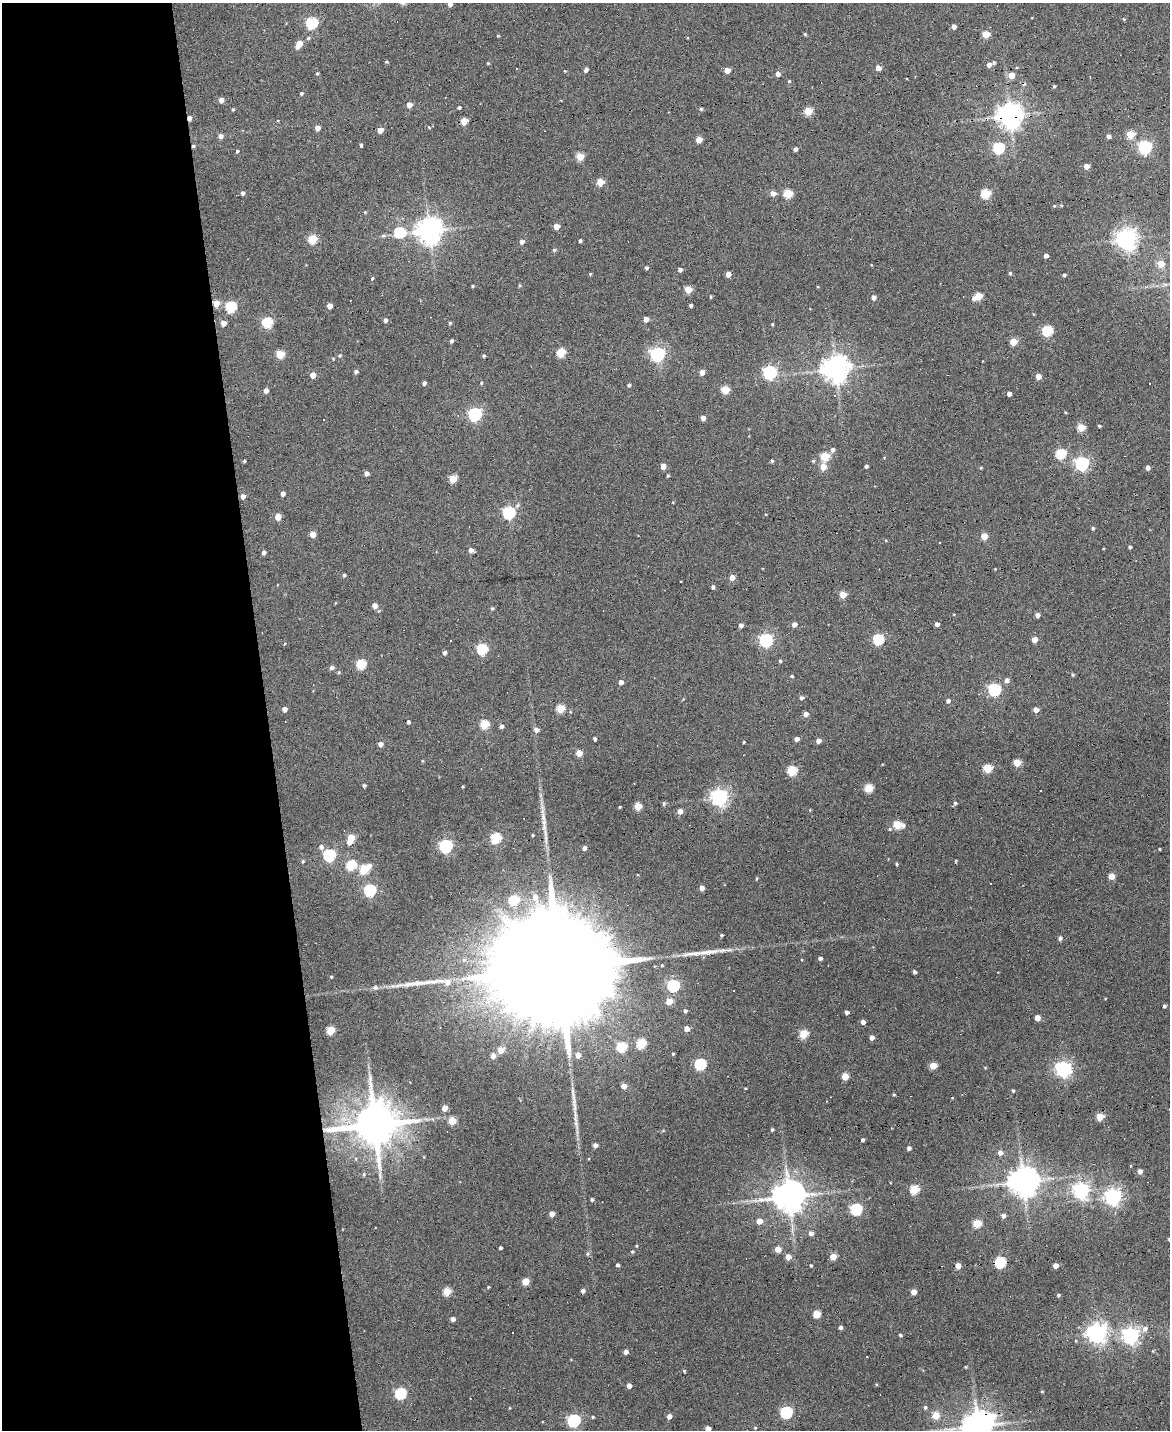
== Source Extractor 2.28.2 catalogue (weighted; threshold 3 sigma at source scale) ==
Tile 5 of 4 x 3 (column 1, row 2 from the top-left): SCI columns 1-1168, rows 1559-2986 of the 4673 x 4652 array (HDU 1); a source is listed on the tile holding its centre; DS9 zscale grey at full resolution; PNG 1172 x 1432 px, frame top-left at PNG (2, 3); no overlay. Shown black and unused: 23% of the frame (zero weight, under 3 of 6 exposures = <1% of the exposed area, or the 3 px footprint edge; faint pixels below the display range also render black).
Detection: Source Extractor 2.28.2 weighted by HDU 2 'WHT'; one run over the whole footprint, this tile lists its part. Background 0.137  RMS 0.0091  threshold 0.0372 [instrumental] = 3 sigma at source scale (4.09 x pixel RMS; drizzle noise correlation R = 1.36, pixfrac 0.8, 0.05/0.05 arcsec/px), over >= 5 px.
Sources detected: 339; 1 inside a brighter object's white glare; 17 cosmic-ray / hot-pixel residue — not listed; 2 inside a brighter listed object's ellipse — not listed separately; the other 319 listed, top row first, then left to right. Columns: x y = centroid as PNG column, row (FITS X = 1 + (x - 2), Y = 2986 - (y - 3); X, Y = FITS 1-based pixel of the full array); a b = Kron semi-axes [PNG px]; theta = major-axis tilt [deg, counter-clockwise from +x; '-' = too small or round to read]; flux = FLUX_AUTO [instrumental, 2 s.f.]
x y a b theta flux
450 4 4 4 - 4.1
1124 19 4 3 - 0.84
312 23 6 5 - 88
954 27 4 4 - 4
805 34 5 4 - 0.89
986 34 4 4 - 21
498 36 4 3 - 0.67
308 38 5 4 - 1.2
299 44 8 5 53 11
386 62 4 3 - 0.95
994 62 4 4 - 1.3
488 63 4 4 - 0.71
989 65 5 4 - 3.2
878 68 4 4 - 6.5
586 70 4 3 - 3
727 70 4 4 - 7.1
565 71 4 3 - 0.64
317 73 4 4 - 0.96
778 74 4 4 - 3.9
1011 75 4 4 - 11
789 81 4 4 - 1
1054 86 3 3 - 0.94
302 93 4 4 - 1.3
221 100 4 4 - 4.7
409 105 4 4 - 7.8
459 107 4 3 - 1.5
233 109 4 3 - 0.94
701 109 4 4 - 1.6
808 111 5 5 - 24
1010 116 7 7 - 910
464 121 5 5 - 13
429 127 5 4 - 0.93
318 128 4 4 - 6.1
380 130 4 4 - 8.6
1130 135 5 4 - 26
221 136 5 4 - 4.1
1109 136 4 4 - 2.5
699 140 4 4 - 9
193 146 4 4 - 1.3
361 146 4 3 - 4.9
1145 147 6 6 - 150
998 148 5 5 - 77
795 149 4 4 - 2.5
237 151 4 3 - 1.2
580 157 5 4 - 22
1086 166 4 4 - 6.6
600 182 5 5 - 16
243 193 4 4 - 2.4
773 193 5 4 - 6.1
986 193 5 5 - 43
788 194 5 5 - 30
1054 206 4 3 - 0.71
365 212 4 4 - 0.87
557 227 4 4 - 9.2
429 231 8 8 - 920
400 232 6 5 - 57
383 236 6 4 2 1.4
312 239 5 5 - 33
1126 239 7 7 - 500
580 241 3 3 - 1.7
522 242 5 4 - 3.3
554 250 4 4 - 1.3
1046 256 4 4 - 3.5
1161 264 5 5 - 14
646 268 3 3 - 1.7
680 270 4 4 - 3.1
1010 273 4 4 - 1.4
590 274 3 3 - 0.91
728 274 4 4 - 6
1064 275 4 3 - 1.4
372 279 4 3 - 1.1
520 285 4 3 - 1.1
472 286 4 3 - 0.98
688 290 5 4 - 17
978 296 5 5 - 21
711 297 3 3 - 0.97
873 298 4 4 - 4.1
973 299 4 4 - 2.3
216 304 5 5 - 11
691 305 3 3 - 1.7
330 306 4 4 - 6.1
231 307 6 5 - 67
646 319 4 4 - 5.3
385 320 5 4 - 2.3
223 323 4 4 - 5.5
267 323 5 5 - 53
450 323 4 4 - 1.1
772 324 3 3 - 0.85
1047 331 5 5 - 61
451 341 4 3 - 1.8
1013 342 5 4 - 18
561 353 5 5 - 31
280 354 5 5 - 27
657 354 6 6 - 200
340 356 5 5 - 1.2
484 356 4 3 - 1.3
835 369 8 8 - 1000
356 372 4 4 - 2.3
702 372 4 4 - 7.6
770 372 6 6 - 160
313 375 4 4 - 7.7
1038 376 4 4 - 6.9
424 383 4 3 - 2.4
481 383 4 4 - 1.2
629 385 4 4 - 1.5
725 390 5 5 - 26
266 391 4 4 - 4.5
1009 394 4 4 - 4.1
835 396 4 3 - 1.2
475 414 6 6 - 150
703 418 4 4 - 4.6
324 419 3 3 - 5
1099 426 3 3 - 1.3
1081 428 5 4 - 22
833 450 6 5 - 2.8
1061 454 5 5 - 49
825 457 5 5 - 33
244 461 3 3 - 1
772 461 4 3 - 1.3
813 461 4 4 - 1.1
1082 463 6 6 - 160
663 466 4 4 - 8.7
866 466 4 3 - 1.8
823 467 5 4 - 12
981 468 3 3 - 0.82
1148 468 4 4 - 3.4
366 473 4 4 - 3.8
668 476 4 3 - 0.93
453 479 5 4 - 21
283 494 4 4 - 3.2
243 496 4 4 - 4.8
673 502 3 3 - 0.64
509 513 6 5 - 110
765 514 4 2 - 0.59
278 517 5 4 - 9.7
1093 528 4 3 - 1.2
313 534 4 4 - 8.3
984 536 4 4 - 16
939 543 3 3 - 3.3
1130 547 3 3 - 1.8
471 550 4 4 - 4.2
264 553 4 4 - 2.5
344 575 4 4 - 1.3
732 578 4 4 - 6.7
713 587 4 3 - 2.1
843 595 5 4 - 15
375 606 5 5 - 6.1
492 608 4 4 - 1
1037 615 4 4 - 4.1
794 624 5 4 - 4.3
937 624 4 4 - 3.4
741 625 4 4 - 2.9
878 639 5 5 - 62
766 640 6 6 - 160
1035 640 5 4 - 6.6
284 644 4 3 - 0.63
482 649 5 5 - 64
445 653 4 4 - 2.5
780 661 4 4 - 1.1
361 664 5 5 - 49
332 667 5 4 - 2.7
339 672 5 4 - 1
1073 675 4 4 - 0.99
792 676 4 3 - 0.95
1007 680 5 5 - 3.3
621 682 4 4 - 4.5
994 689 5 5 - 110
801 698 4 4 - 2.3
948 701 4 4 - 2.6
285 709 4 4 - 3.8
560 709 5 5 - 23
1036 710 4 4 - 7.5
806 714 4 4 - 4.3
408 722 4 4 - 1.6
484 724 5 5 - 36
501 726 4 4 - 2.4
536 730 5 5 - 3.9
595 739 3 3 - 1.9
797 739 4 4 - 3.5
818 741 4 4 - 4.3
744 742 3 3 - 0.86
380 744 5 4 - 3.8
579 753 4 4 - 11
1017 763 5 5 - 18
988 768 5 5 - 34
792 771 5 5 - 48
364 786 4 3 - 1.7
462 787 3 3 - 0.85
869 788 5 5 - 31
719 797 6 6 - 340
664 803 4 4 - 1.5
955 803 4 4 - 1.3
620 807 3 3 - 0.75
638 807 5 4 - 21
810 810 4 3 - 0.67
680 811 5 4 - 5.9
544 825 19 6 -90 6.6
898 825 6 4 -9 32
532 835 3 2 - 0.81
351 838 5 4 - 19
496 838 5 5 - 59
446 846 6 6 - 150
321 847 6 6 - 2.9
584 848 4 4 - 4
1160 849 3 3 - 0.81
329 855 6 5 - 98
303 861 4 3 - 1.1
897 864 3 3 - 1.1
351 865 5 5 - 49
369 866 6 5 - 2.8
364 869 5 5 - 36
1111 876 5 4 - 12
702 888 4 4 - 5.3
370 890 6 5 - 100
535 898 11 8 -70 7
513 900 5 5 - 47
722 935 4 3 - 1
1060 938 4 4 - 2.9
820 958 4 3 - 2.4
560 968 74 21 4 70000
914 972 4 3 - 1.7
331 977 4 3 - 0.82
447 982 9 8 - 6.4
673 986 6 5 - 98
375 987 6 5 - 2.4
669 1002 5 4 - 12
1164 1006 3 3 - 1.7
685 1011 4 4 - 1.7
847 1012 4 3 - 2.7
1037 1018 4 4 - 7
863 1022 4 4 - 3.8
687 1029 4 4 - 7.1
330 1031 5 5 - 28
804 1034 5 5 - 30
872 1038 4 4 - 4.2
641 1043 6 5 - 31
622 1047 5 5 - 42
501 1050 5 5 - 8.6
673 1054 3 3 - 0.83
578 1055 5 4 - 6.3
493 1056 5 4 - 5.2
700 1064 5 5 - 76
933 1066 5 4 - 17
985 1067 5 3 - 0.69
1063 1069 6 6 - 270
845 1076 5 4 - 15
624 1086 4 4 - 6.6
1013 1091 4 3 - 1.1
894 1094 4 3 - 0.94
573 1096 25 4 -87 5.9
952 1098 4 2 - 0.52
445 1108 4 4 - 7.3
1100 1117 5 4 - 19
452 1121 5 5 - 21
576 1123 8 6 -65 2.4
375 1125 12 11 - 3900
772 1129 4 3 - 1.4
862 1140 3 3 - 1.8
595 1145 4 4 - 3.3
909 1148 4 4 - 2.8
1000 1153 5 5 - 4.1
1140 1171 5 4 - 3.8
364 1174 5 4 - 1.1
1023 1182 9 8 - 1400
915 1190 5 5 - 38
1081 1191 6 6 - 270
789 1196 9 9 - 1700
1113 1197 7 7 - 270
592 1199 4 4 - 1.5
856 1209 6 5 - 87
552 1214 4 4 - 5
1003 1216 4 4 - 3.5
759 1221 5 5 - 8
977 1224 5 4 - 29
811 1233 5 5 - 2.9
1169 1239 3 3 - 1.4
637 1246 4 3 - 0.66
500 1248 3 3 - 1.4
778 1249 5 4 - 9.5
632 1252 4 4 - 0.96
587 1254 5 5 - 1.3
788 1257 4 4 - 7.5
833 1257 4 4 - 14
1000 1262 6 5 - 56
617 1265 3 3 - 1.8
811 1265 4 3 - 0.94
958 1266 5 4 - 5.6
1055 1266 4 4 - 5.8
525 1281 5 4 - 17
488 1287 3 3 - 0.84
583 1291 4 4 - 2.6
447 1292 5 5 - 24
913 1292 4 4 - 7.4
1058 1295 4 4 - 1.3
816 1314 5 5 - 20
453 1319 4 4 - 3.7
840 1327 4 4 - 2.3
1145 1329 7 6 - 4.1
1097 1333 7 6 - 450
900 1335 4 4 - 1.3
1131 1336 6 6 - 290
1153 1351 4 4 - 0.83
626 1352 4 4 - 3.7
966 1367 3 3 - 0.81
684 1371 5 3 - 0.93
629 1386 4 4 - 4.2
1042 1391 5 3 - 0.68
400 1394 6 5 - 75
470 1399 3 2 - 0.91
925 1407 5 4 - 1.4
509 1408 4 3 - 0.59
786 1413 6 5 - 96
669 1416 4 4 - 4.1
936 1416 5 5 - 17
593 1417 4 3 - 0.92
574 1421 6 5 - 130
977 1426 8 8 - 1400
755 1428 4 4 - 0.81
708 1429 4 4 - 7.1
Overlapping masked pixels (flux is a lower limit): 6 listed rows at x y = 1010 116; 193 146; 216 304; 560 968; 375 1125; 977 1426
Isophote crosses this tile's border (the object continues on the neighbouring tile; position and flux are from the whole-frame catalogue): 4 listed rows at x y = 450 4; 1169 1239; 977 1426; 708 1429